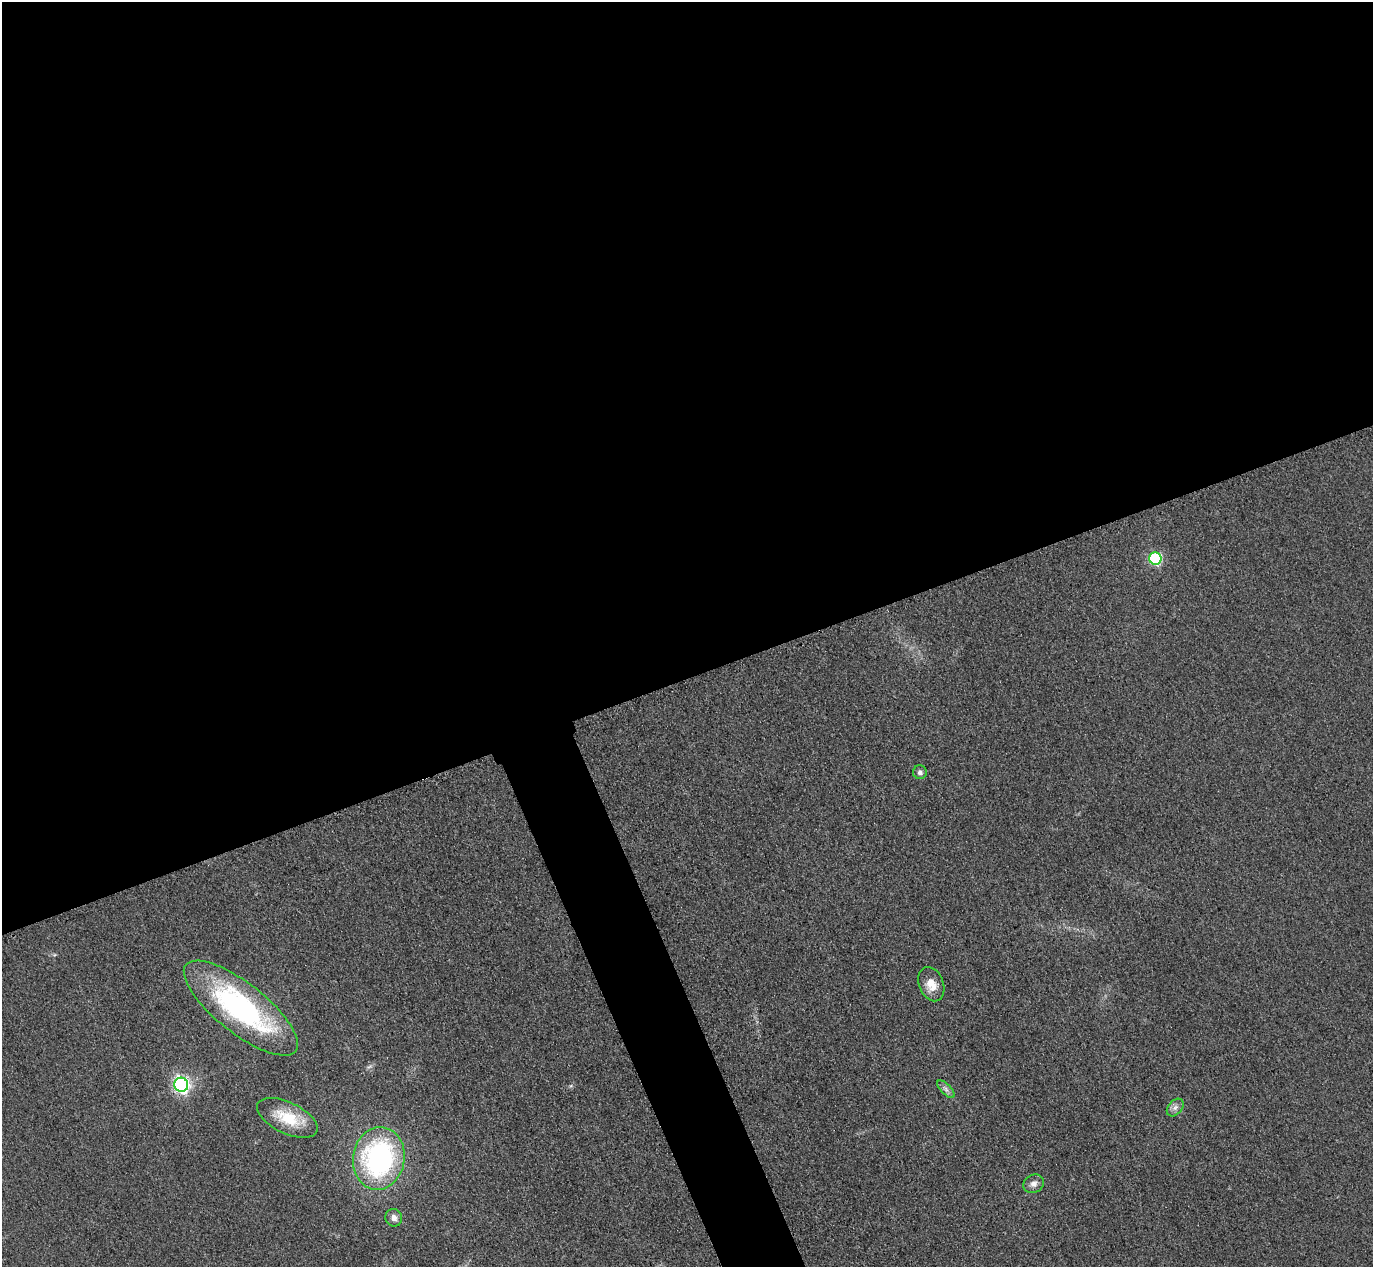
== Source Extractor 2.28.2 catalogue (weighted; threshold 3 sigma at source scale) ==
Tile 2 of 4 x 4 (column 2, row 1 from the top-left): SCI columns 1402-2772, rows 4097-5361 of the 5546 x 5533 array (HDU 1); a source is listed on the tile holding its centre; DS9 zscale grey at full resolution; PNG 1375 x 1269 px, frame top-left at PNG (2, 2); each listed source drawn as its Kron ellipse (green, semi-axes under 4 px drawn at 4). Shown black and unused: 56% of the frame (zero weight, under 3 of 4 exposures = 3% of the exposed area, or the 3 px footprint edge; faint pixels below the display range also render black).
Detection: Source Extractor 2.28.2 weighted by HDU 2 'WHT'; one run over the whole footprint, this tile lists its part. Background 0.139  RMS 0.019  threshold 0.0852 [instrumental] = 3 sigma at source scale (4.5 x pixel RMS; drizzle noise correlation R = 1.50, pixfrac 1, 0.05/0.05 arcsec/px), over >= 5 px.
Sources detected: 11; all 11 listed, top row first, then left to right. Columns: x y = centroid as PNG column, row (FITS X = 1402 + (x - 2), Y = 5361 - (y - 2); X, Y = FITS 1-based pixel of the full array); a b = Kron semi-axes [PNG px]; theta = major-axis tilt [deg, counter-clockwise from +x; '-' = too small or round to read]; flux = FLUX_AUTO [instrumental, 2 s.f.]
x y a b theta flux
1155 559 6 6 - 200
920 772 7 6 - 6.1
931 984 18 12 -68 27
241 1008 70 25 -38 380
181 1085 7 7 - 610
946 1089 11 5 -45 6.7
1175 1107 10 7 49 8.4
287 1118 33 15 -25 66
379 1158 31 25 81 380
1034 1184 11 9 31 11
394 1218 9 8 - 11